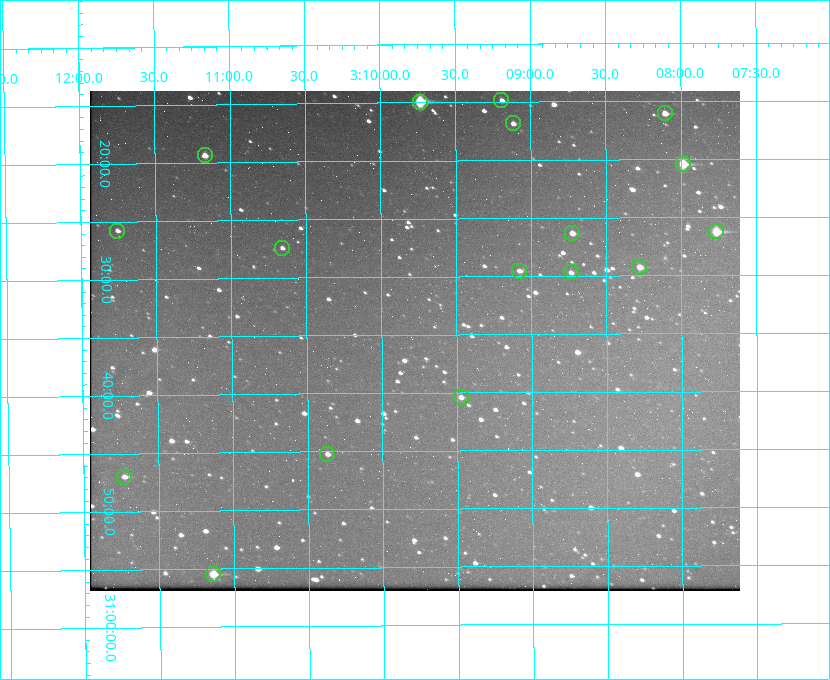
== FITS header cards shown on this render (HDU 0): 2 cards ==
NAXIS1  =                  650 / Width of table row in bytes
NAXIS2  =                  500 / Number of rows in table

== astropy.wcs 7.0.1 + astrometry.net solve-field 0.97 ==
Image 650 x 500 px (HDU 0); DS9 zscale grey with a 90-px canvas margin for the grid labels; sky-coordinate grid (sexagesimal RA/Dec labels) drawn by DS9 from the SOLVED WCS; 17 Tycho-2 reference stars matched to detected sources circled (green)
Header WCS: none
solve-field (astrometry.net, Tycho-2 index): SOLVED blind (the file carries no WCS)
Solved WCS: RA---TAN-SIP/DEC--TAN-SIP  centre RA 03:09:47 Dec +30:35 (47.45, +30.59 deg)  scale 5.17 arcsec/px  FOV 56.0' x 43.1'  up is -180 deg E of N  parity flipped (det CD > 0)
(file carries no celestial WCS; the grid is the blind solution)
Tycho-2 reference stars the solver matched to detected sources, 17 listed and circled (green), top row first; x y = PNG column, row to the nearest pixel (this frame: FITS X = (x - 90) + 1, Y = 500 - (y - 91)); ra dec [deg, ICRS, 3 dp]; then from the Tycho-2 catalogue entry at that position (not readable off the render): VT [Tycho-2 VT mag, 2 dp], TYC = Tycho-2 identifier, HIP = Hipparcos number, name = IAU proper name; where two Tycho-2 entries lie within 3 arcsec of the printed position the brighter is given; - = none
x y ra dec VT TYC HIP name
501 100 47.298 +30.248 11.74 2340-1527-1 - -
420 102 47.434 +30.249 8.84 2340-1699-1 - -
665 113 47.027 +30.268 10.45 2339-1565-1 - -
513 123 47.279 +30.281 11.50 2340-853-1 - -
205 155 47.792 +30.323 11.52 2340-1736-1 - -
683 164 46.997 +30.341 9.26 2339-1426-1 - -
117 231 47.939 +30.430 12.78 2340-1376-1 - -
716 231 46.942 +30.437 9.50 2339-1638-1 - -
572 233 47.182 +30.439 11.33 2339-1340-1 - -
282 248 47.665 +30.457 11.70 2340-1064-1 - -
639 267 47.070 +30.488 10.91 2339-1082-1 - -
519 271 47.270 +30.492 11.72 2340-1534-1 - -
571 272 47.184 +30.495 11.78 2339-1503-1 - -
461 397 47.369 +30.674 11.68 2340-1714-1 - -
327 454 47.592 +30.753 11.61 2340-1087-1 - -
124 477 47.932 +30.783 11.54 2340-1498-1 - -
213 574 47.785 +30.924 10.11 2340-1700-1 - -